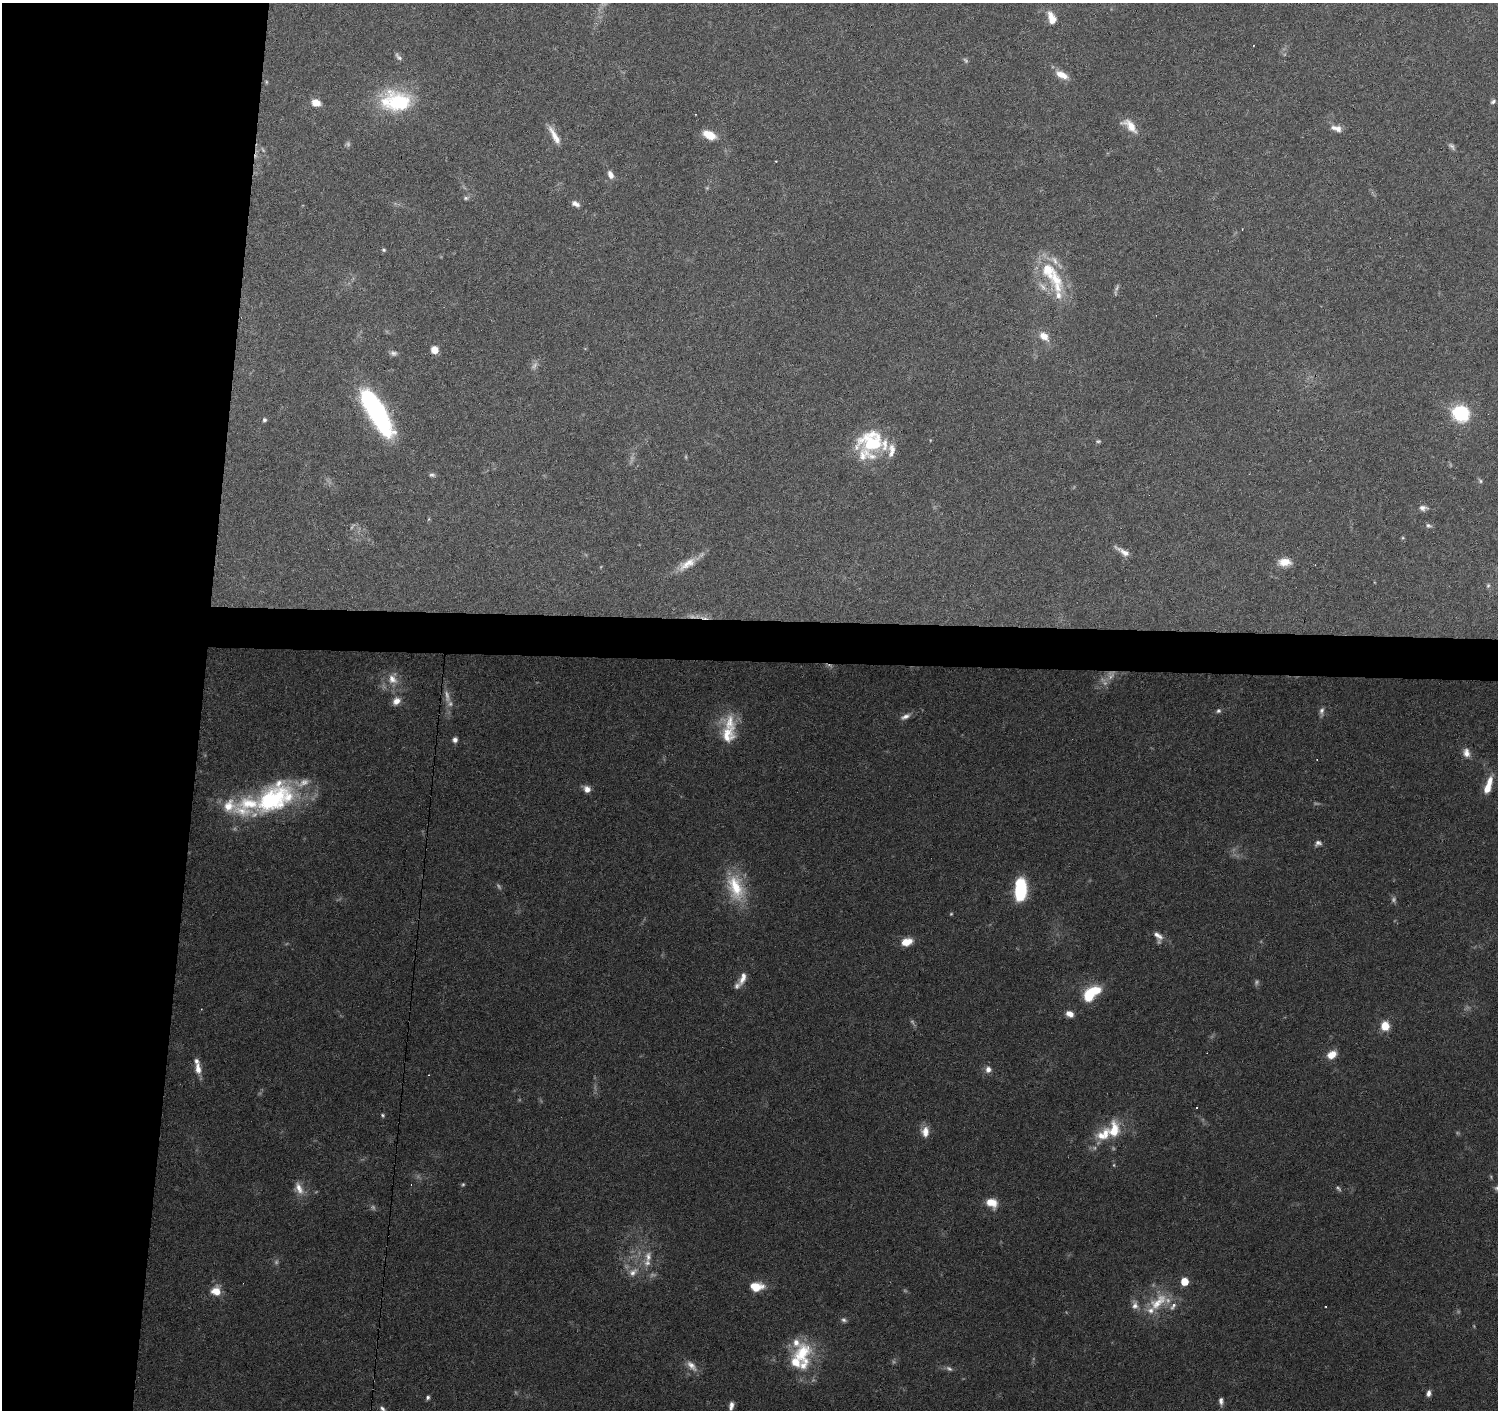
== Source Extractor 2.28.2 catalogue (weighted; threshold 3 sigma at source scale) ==
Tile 4 of 3 x 3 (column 1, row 2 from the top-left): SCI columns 1-1496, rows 1635-3042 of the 4493 x 4730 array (HDU 1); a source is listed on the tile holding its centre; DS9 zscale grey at full resolution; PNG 1500 x 1412 px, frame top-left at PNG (2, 3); no overlay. Shown black and unused: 16% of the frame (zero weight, under 3 of 6 exposures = <1% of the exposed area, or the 3 px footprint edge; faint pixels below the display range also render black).
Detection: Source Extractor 2.28.2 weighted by HDU 2 'WHT'; one run over the whole footprint, this tile lists its part. Background 0.0874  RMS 0.0044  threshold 0.0182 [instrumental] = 3 sigma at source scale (4.09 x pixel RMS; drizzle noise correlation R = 1.36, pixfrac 0.8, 0.0396/0.0396 arcsec/px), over >= 5 px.
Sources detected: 138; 31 too faint to see at this stretch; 1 inside a brighter object's white glare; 7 cosmic-ray / hot-pixel residue — not listed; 21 inside a brighter listed object's ellipse — not listed separately; the other 78 listed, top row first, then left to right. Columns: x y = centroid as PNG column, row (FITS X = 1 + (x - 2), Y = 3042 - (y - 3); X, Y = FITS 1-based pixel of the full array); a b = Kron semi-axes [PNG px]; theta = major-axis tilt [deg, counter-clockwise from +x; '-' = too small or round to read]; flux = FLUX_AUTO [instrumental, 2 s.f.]
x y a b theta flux
1052 18 16 8 -70 6
398 57 12 5 -51 1.3
1061 75 16 8 -28 5
266 82 6 4 -90 0.47
396 101 41 26 -5 33
1493 101 6 5 - 0.95
316 103 8 6 -20 5.8
1130 126 21 9 -41 6.5
1336 128 15 7 -18 3.1
554 135 28 7 -61 5
709 135 15 9 -26 7.3
1452 146 12 6 -42 1.3
611 175 10 6 -66 3
466 198 7 5 14 0.96
575 204 10 6 -27 2.1
384 250 6 4 -15 0.65
1048 270 32 22 -62 19
1044 336 15 10 -42 4.9
434 350 8 7 - 4.2
393 353 10 7 -16 1.4
376 411 52 15 -60 83
1461 413 8 7 - 82
264 420 6 5 - 0.91
871 441 30 28 18 30
1098 441 8 5 0 0.73
432 475 9 5 6 1
1480 481 7 5 -42 0.77
1423 508 11 7 -5 1.8
1428 526 8 6 -20 1
1403 538 5 5 - 0.49
1123 551 20 5 -31 3.1
1285 562 16 10 -2 5.1
687 564 28 11 32 6.6
1488 586 7 5 63 0.72
393 679 21 14 -86 7.1
396 701 12 10 45 3.8
1218 711 7 6 - 1
1322 711 10 5 79 1.4
905 716 16 7 25 2.6
728 734 38 23 -79 15
455 740 6 6 - 1.6
1466 753 13 9 -78 3.2
1488 786 21 7 71 8.6
587 789 8 7 - 2.8
274 798 66 32 28 66
1318 843 9 7 23 1.6
736 887 40 21 -72 21
1020 890 21 11 86 28
1158 936 15 8 -63 2.9
907 942 13 8 15 5.9
743 978 19 8 68 3.9
1089 995 18 11 69 14
1070 1014 9 6 -25 3.3
1385 1026 8 7 - 8.6
1332 1055 10 7 32 5.8
198 1069 15 8 -80 4.4
988 1069 9 8 - 2.6
1197 1107 3 2 - 0.29
383 1115 6 4 -85 0.68
1114 1130 24 16 80 12
925 1132 14 10 89 4.4
299 1188 19 11 -63 4.9
991 1203 13 9 -25 6.6
648 1257 16 10 89 4.6
633 1272 15 10 44 4.4
756 1286 17 11 -1 7.9
216 1291 11 10 - 6.3
1158 1302 34 17 43 15
1135 1305 14 9 86 2.8
844 1320 8 6 -35 1.1
802 1353 34 27 90 25
691 1366 19 8 -45 3.7
949 1369 10 6 -26 1.4
1428 1393 8 5 75 1.8
428 1397 5 4 - 1.1
1221 1401 9 5 -85 1.8
731 1406 9 5 79 2
382 1409 9 5 -46 1.2
Isophote crosses this tile's border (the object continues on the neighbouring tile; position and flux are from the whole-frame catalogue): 1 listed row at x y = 382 1409